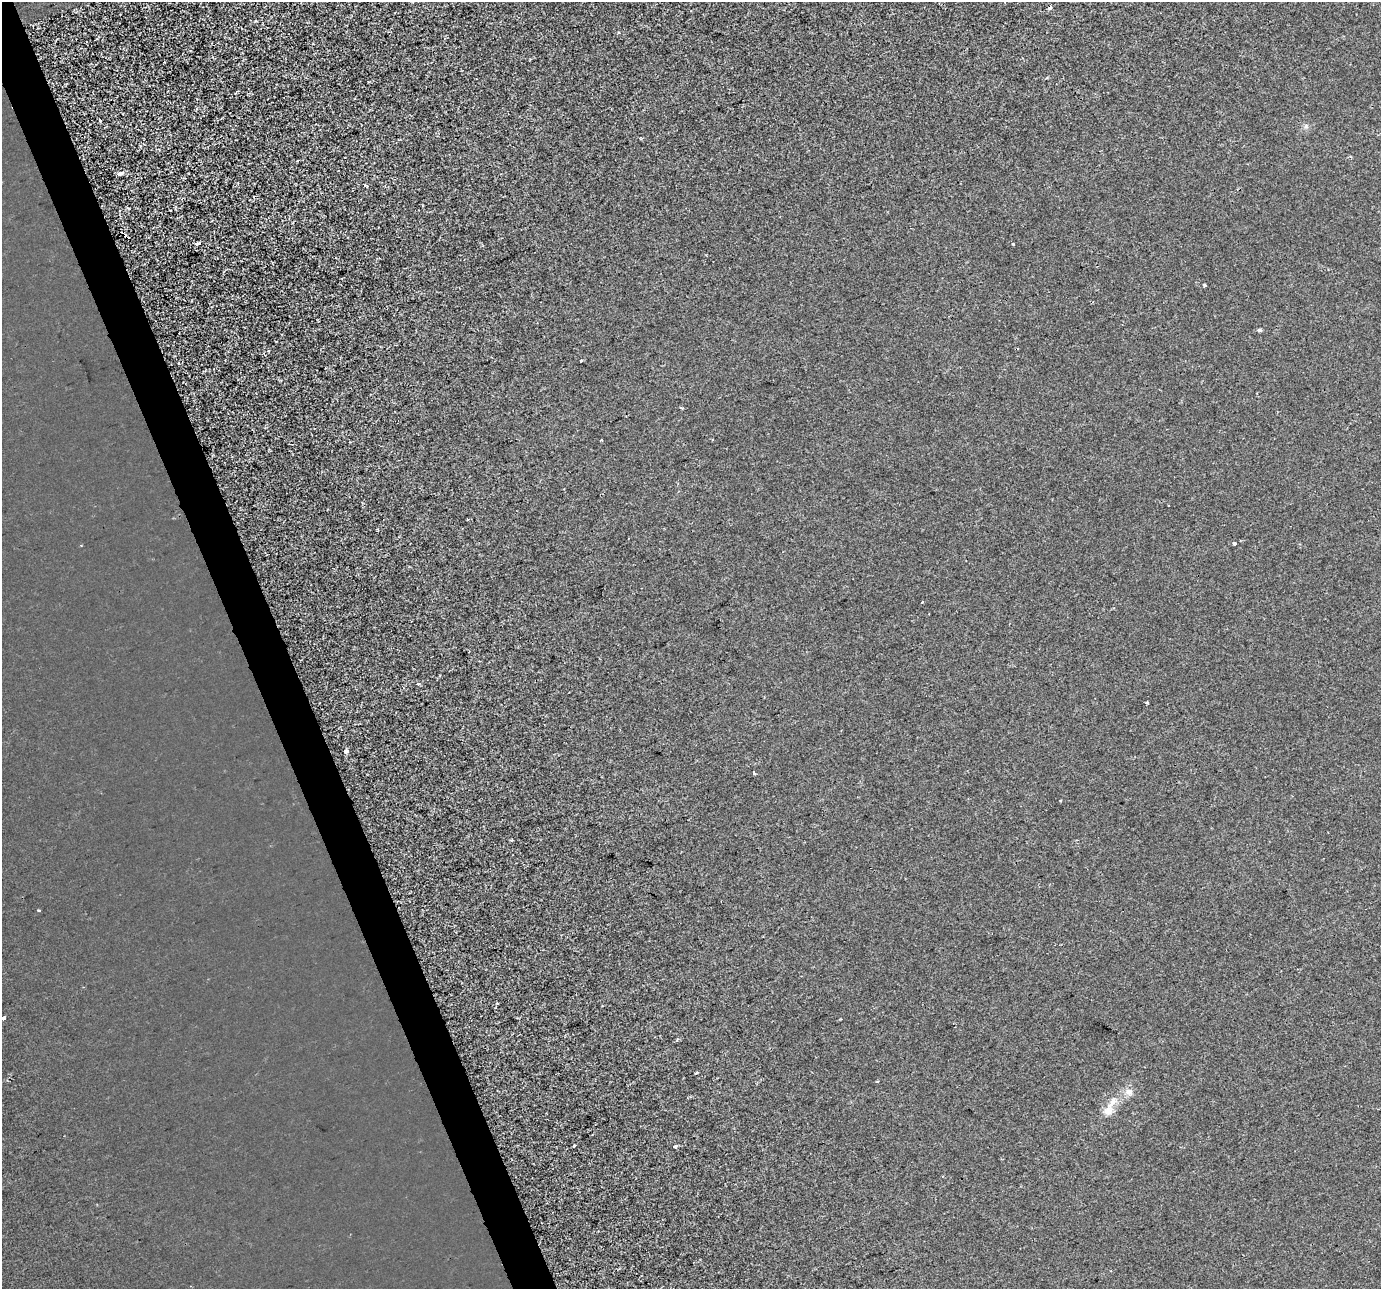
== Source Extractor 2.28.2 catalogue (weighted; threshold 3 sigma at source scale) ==
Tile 11 of 4 x 4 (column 3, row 3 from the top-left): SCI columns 2757-4135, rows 1418-2704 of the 5513 x 5354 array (HDU 1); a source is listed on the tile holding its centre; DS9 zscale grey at full resolution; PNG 1383 x 1291 px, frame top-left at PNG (2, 2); no overlay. Shown black and unused: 3% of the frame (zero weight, under 2 of 3 exposures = <1% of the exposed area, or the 3 px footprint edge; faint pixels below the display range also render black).
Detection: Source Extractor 2.28.2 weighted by HDU 2 'WHT'; one run over the whole footprint, this tile lists its part. Background 2.73e-04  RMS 0.0029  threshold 0.0131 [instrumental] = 3 sigma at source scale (4.5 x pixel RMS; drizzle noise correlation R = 1.50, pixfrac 1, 0.0396/0.0396 arcsec/px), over >= 5 px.
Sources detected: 36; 4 cosmic-ray / hot-pixel residue — not listed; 1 inside a brighter listed object's ellipse — not listed separately; the other 31 listed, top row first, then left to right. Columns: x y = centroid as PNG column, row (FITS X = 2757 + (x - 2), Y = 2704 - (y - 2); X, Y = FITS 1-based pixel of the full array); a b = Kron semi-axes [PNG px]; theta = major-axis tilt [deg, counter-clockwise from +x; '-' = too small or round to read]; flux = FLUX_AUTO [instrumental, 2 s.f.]
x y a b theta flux
100 121 3 3 - 1.5
1306 126 7 4 72 0.56
297 161 3 2 - 0.4
120 174 4 3 - 2.8
367 186 5 3 - 0.49
125 235 7 3 -37 9.4
197 244 4 3 - 2.6
1013 244 3 3 - 0.4
1204 285 3 3 - 1.7
1259 330 4 3 - 1.5
581 360 3 3 - 0.48
179 363 3 3 - 0.45
681 407 5 3 - 0.34
712 439 3 3 - 0.25
601 440 3 2 - 0.33
1168 505 2 2 - 0.2
468 519 3 2 - 0.44
1234 543 4 3 - 1
922 602 3 2 - 0.6
418 683 5 3 - 0.35
1147 703 3 3 - 0.54
346 751 4 3 - 4.2
754 773 3 3 - 1
511 840 4 3 - 0.3
38 910 3 2 - 0.44
3 1018 3 3 - 8.3
697 1073 3 3 - 2.5
1129 1092 12 10 -8 2
1108 1111 15 12 47 3.1
574 1146 3 3 - 1.1
675 1147 3 3 - 1.2
Overlapping masked pixels (flux is a lower limit): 1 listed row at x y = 125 235
Isophote crosses this tile's border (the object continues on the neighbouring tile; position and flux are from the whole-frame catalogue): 1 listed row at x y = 3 1018